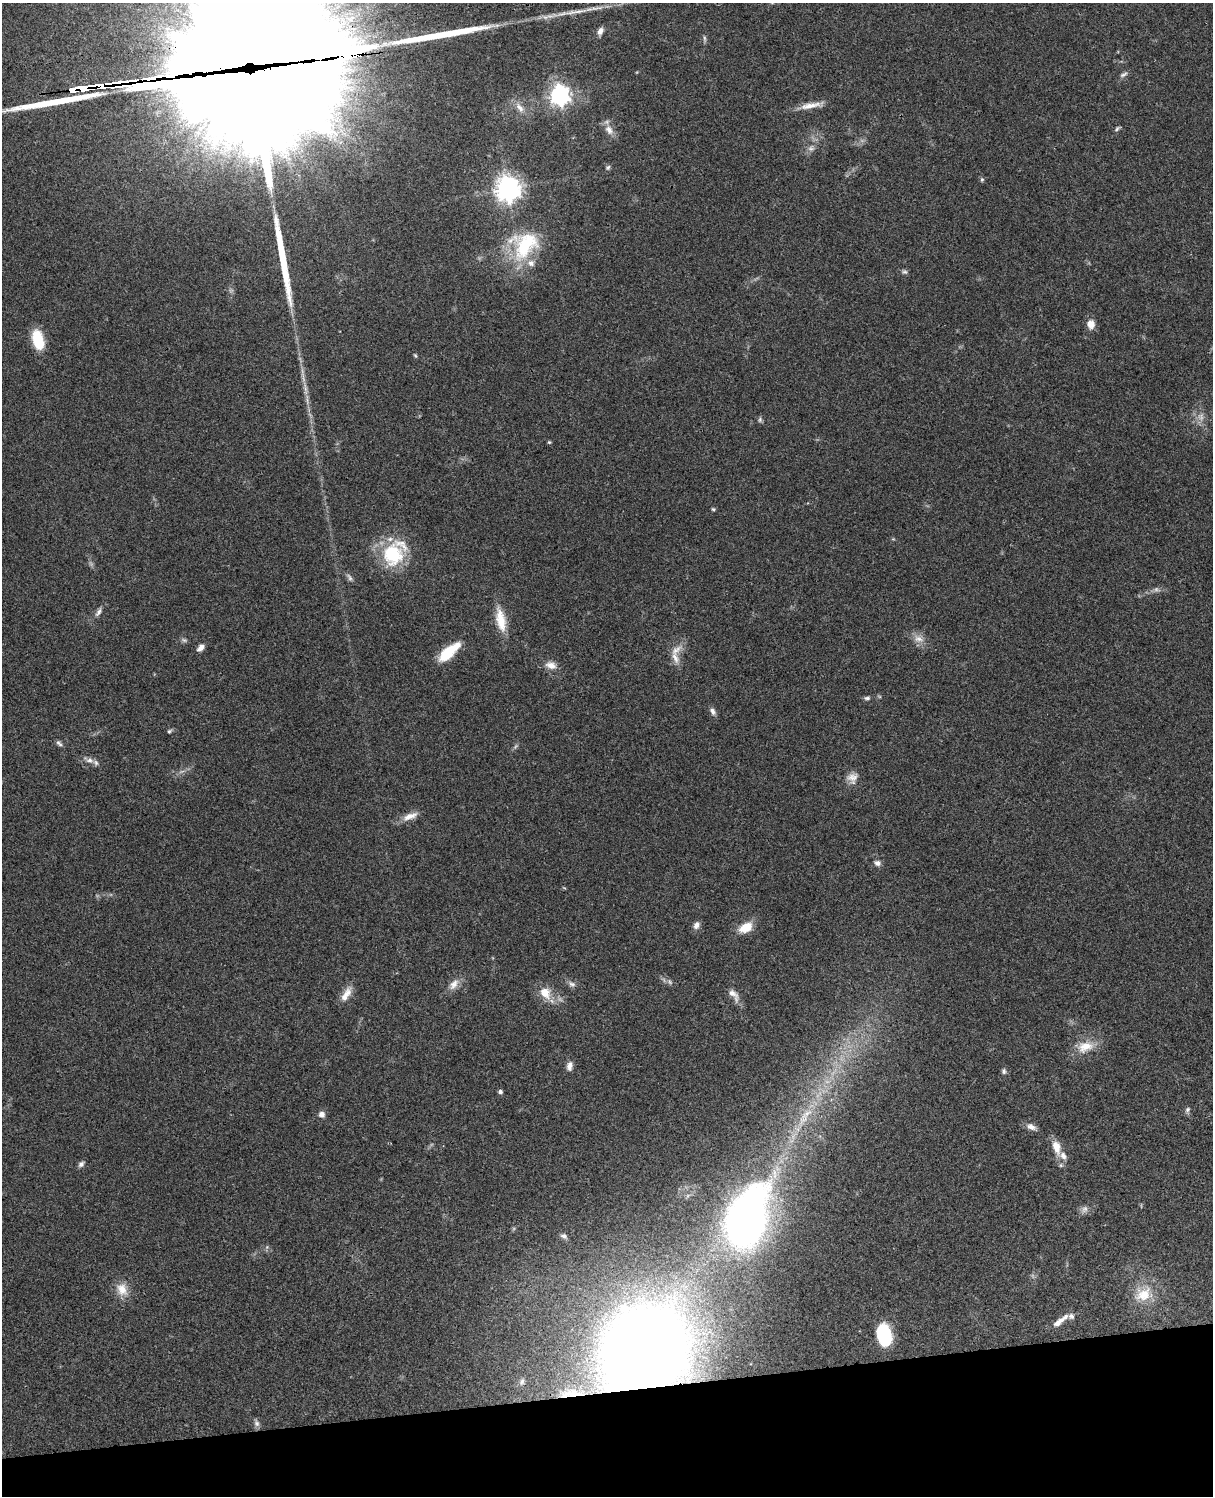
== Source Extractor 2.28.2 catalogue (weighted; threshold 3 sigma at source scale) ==
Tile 10 of 4 x 3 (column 2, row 3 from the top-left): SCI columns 1331-2541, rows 279-1772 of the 5081 x 4925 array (HDU 1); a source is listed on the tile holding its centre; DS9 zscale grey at full resolution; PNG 1215 x 1498 px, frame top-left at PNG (2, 3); no overlay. Shown black and unused: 7% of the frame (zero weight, under 3 of 4 exposures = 6% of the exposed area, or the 3 px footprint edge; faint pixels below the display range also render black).
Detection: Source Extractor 2.28.2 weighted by HDU 2 'WHT'; one run over the whole footprint, this tile lists its part. Background 0.0771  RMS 0.0058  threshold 0.026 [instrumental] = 3 sigma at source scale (4.5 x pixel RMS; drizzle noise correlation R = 1.50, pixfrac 1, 0.05/0.05 arcsec/px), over >= 5 px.
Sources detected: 102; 9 too faint to see at this stretch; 2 inside a brighter object's white glare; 4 cosmic-ray / hot-pixel residue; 2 long thin detections or spike segments (spike, bleed or trail) — not listed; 13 inside a brighter listed object's ellipse — not listed separately; the other 72 listed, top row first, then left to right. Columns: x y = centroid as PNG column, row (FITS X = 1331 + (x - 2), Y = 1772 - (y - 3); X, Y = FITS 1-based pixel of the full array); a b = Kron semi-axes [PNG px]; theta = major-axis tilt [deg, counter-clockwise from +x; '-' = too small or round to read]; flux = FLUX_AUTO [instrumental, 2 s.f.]
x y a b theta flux
576 12 42 6 8 9.8
600 31 11 7 66 2.9
704 39 11 4 -87 1.3
251 60 107 58 8 27000
1124 74 13 5 30 2
80 89 24 4 5 760
560 95 8 7 - 350
811 105 33 7 10 7.2
520 108 18 8 -50 5.2
1117 128 8 4 38 1.1
609 130 16 11 -58 5.1
811 148 10 8 37 3.1
608 167 7 6 - 1.2
982 179 6 5 - 1
508 189 9 8 - 550
524 245 40 34 40 44
904 272 8 6 -5 1.4
1091 324 9 8 - 6.3
38 340 22 12 -75 17
415 355 6 4 -53 0.73
305 389 24 6 -81 5.8
760 420 7 5 89 1.2
549 442 5 5 - 0.71
713 509 5 4 - 0.8
393 555 28 27 - 36
350 577 12 5 -55 1.8
98 612 14 6 56 2.6
501 620 32 12 -79 13
918 639 16 11 -21 5.5
184 640 9 5 -15 1.4
201 648 10 6 45 3.2
676 650 21 10 40 6.1
448 652 24 9 41 23
551 665 15 10 -16 5.3
867 698 8 5 4 1.4
713 711 11 6 -61 2.3
169 731 6 5 - 1
59 743 9 5 -47 1.5
89 760 17 7 -23 3.4
852 778 15 14 - 5.6
410 816 22 8 22 6.1
877 863 9 7 -14 2.3
564 888 6 3 -19 0.53
696 925 10 7 63 2.8
745 927 17 10 28 11
669 982 9 6 -42 1.8
454 984 19 10 48 5.5
572 984 11 7 -28 2.4
545 993 18 14 -54 10
346 994 22 8 61 6.4
734 995 20 8 -51 4.7
1085 1047 25 15 16 12
569 1066 11 7 79 3.4
1004 1071 8 6 -78 1.4
500 1092 5 4 - 1.5
1187 1110 8 6 59 1.5
322 1114 8 7 - 2.7
804 1118 30 10 53 14
1031 1127 14 7 -24 3.6
1056 1147 20 10 -73 8.4
81 1164 8 6 41 1.9
745 1219 41 24 67 480
564 1236 9 6 -28 1.9
267 1247 6 5 - 1
122 1289 19 15 -69 8.5
1143 1294 25 19 23 16
1060 1321 22 6 38 5.5
884 1334 19 11 -78 38
645 1349 52 45 48 1400
522 1382 11 8 76 2.9
573 1394 34 13 -10 15
257 1423 10 7 -59 2.1
Overlapping masked pixels (flux is a lower limit): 4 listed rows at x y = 251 60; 80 89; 645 1349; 573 1394
Isophote crosses this tile's border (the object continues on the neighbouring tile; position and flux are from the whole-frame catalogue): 1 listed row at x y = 251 60